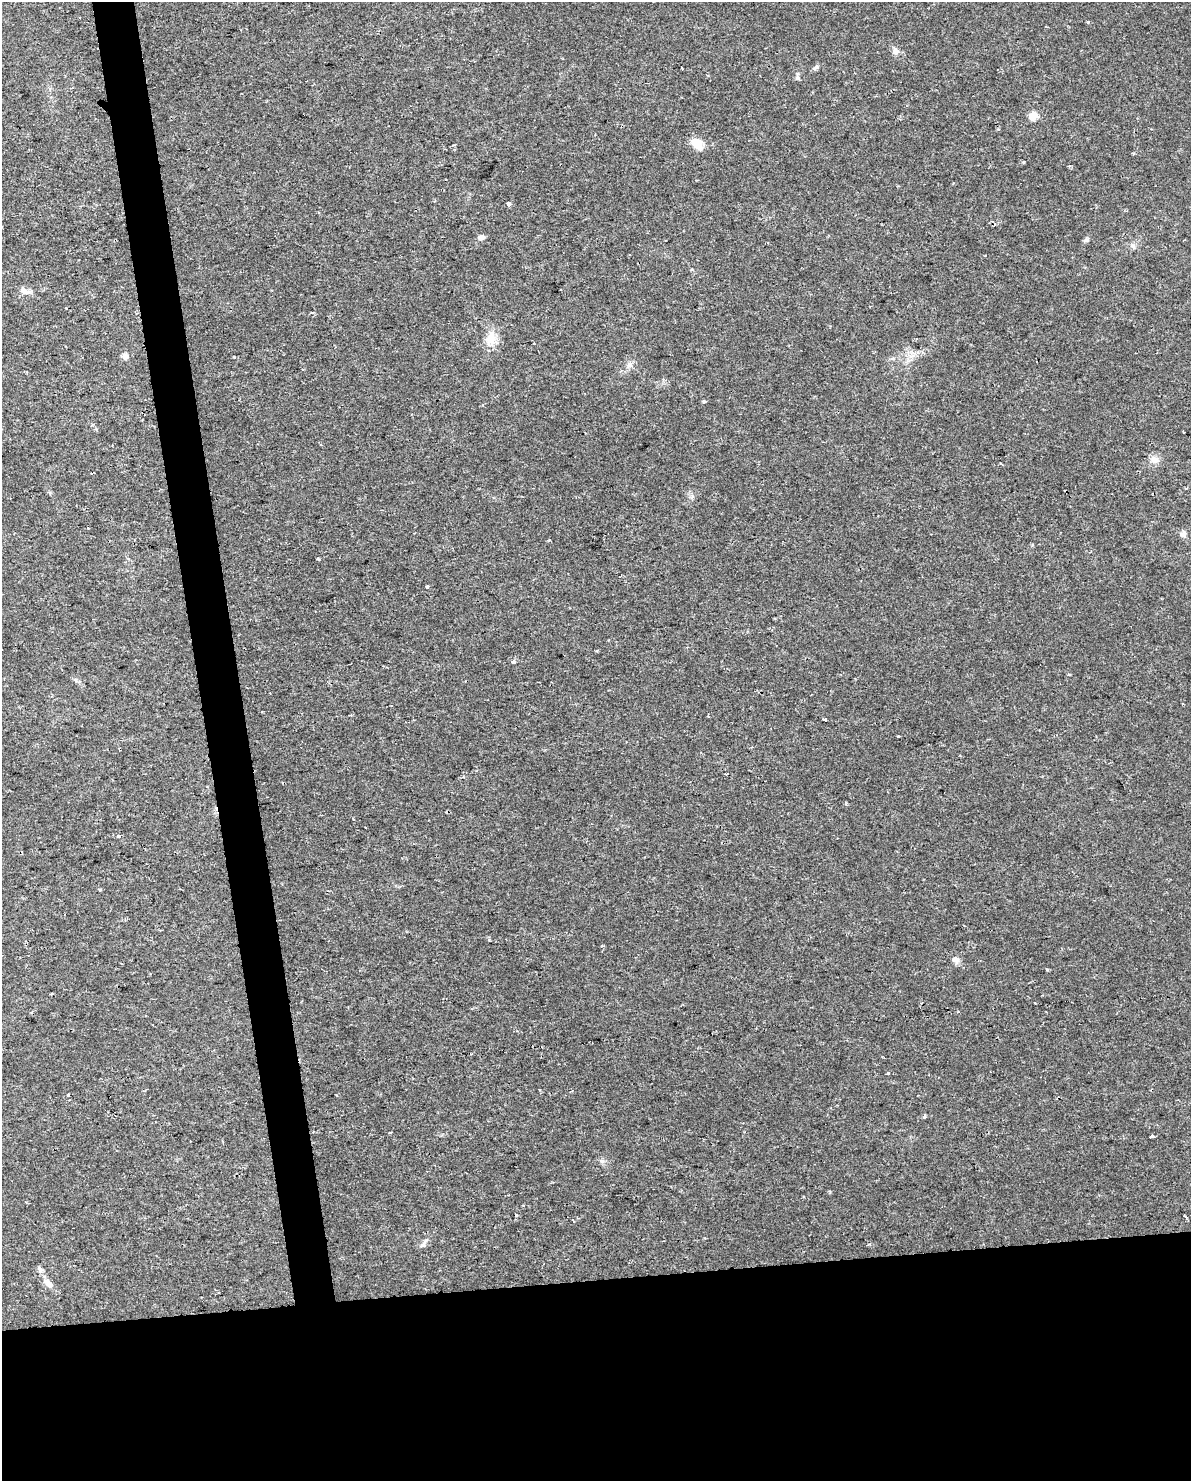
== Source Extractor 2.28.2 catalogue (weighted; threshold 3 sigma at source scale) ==
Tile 11 of 4 x 3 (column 3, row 3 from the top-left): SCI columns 2378-3566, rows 63-1541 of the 4754 x 4517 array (HDU 1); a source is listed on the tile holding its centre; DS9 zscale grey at full resolution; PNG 1193 x 1483 px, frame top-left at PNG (2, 2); no overlay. Shown black and unused: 17% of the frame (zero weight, under 2 of 3 exposures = <1% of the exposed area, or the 3 px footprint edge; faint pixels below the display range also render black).
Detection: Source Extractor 2.28.2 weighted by HDU 2 'WHT'; one run over the whole footprint, this tile lists its part. Background 0.00454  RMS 0.0028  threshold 0.0125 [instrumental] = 3 sigma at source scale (4.5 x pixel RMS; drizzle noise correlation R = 1.50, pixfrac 1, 0.0396/0.0396 arcsec/px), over >= 5 px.
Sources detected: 43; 9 cosmic-ray / hot-pixel residue — not listed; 1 inside a brighter listed object's ellipse — not listed separately; the other 33 listed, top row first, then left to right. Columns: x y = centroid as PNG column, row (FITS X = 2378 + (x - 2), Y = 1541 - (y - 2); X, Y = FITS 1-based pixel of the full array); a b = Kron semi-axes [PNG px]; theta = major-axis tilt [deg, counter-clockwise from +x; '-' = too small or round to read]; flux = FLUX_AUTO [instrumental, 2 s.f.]
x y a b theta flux
895 51 10 8 -32 1.3
682 68 3 3 - 0.57
815 68 11 5 37 0.65
797 78 7 5 -71 0.54
1033 116 6 5 - 4.8
697 144 16 10 -45 3.6
509 204 4 4 - 1.9
481 237 7 6 - 1.2
1086 240 7 6 - 0.63
1133 246 6 6 - 0.73
24 291 13 8 -27 1.5
491 338 16 13 80 4
125 356 8 7 - 1
629 365 9 7 43 1.2
704 401 4 4 - 0.39
1155 460 11 10 - 2.1
1186 488 4 2 - 0.27
1183 534 8 8 - 1
549 540 3 3 - 0.57
427 587 4 3 - 1.1
513 661 4 3 - 1.4
1069 675 4 3 - 0.29
825 720 4 3 - 0.87
119 836 3 3 - 4.3
99 890 3 3 - 0.61
956 960 9 7 -22 1.4
888 1073 3 3 - 0.86
68 1095 3 3 - 0.63
1151 1137 4 3 - 3.4
1185 1217 5 3 - 0.35
424 1243 17 5 51 1
40 1270 9 7 -64 0.96
49 1284 12 7 -28 1.4
Unlisted compact peaks at least as high as the median listed source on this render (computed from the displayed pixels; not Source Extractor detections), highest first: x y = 898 736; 924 1117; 602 1161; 1088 22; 318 559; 234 357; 1047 970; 1024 162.